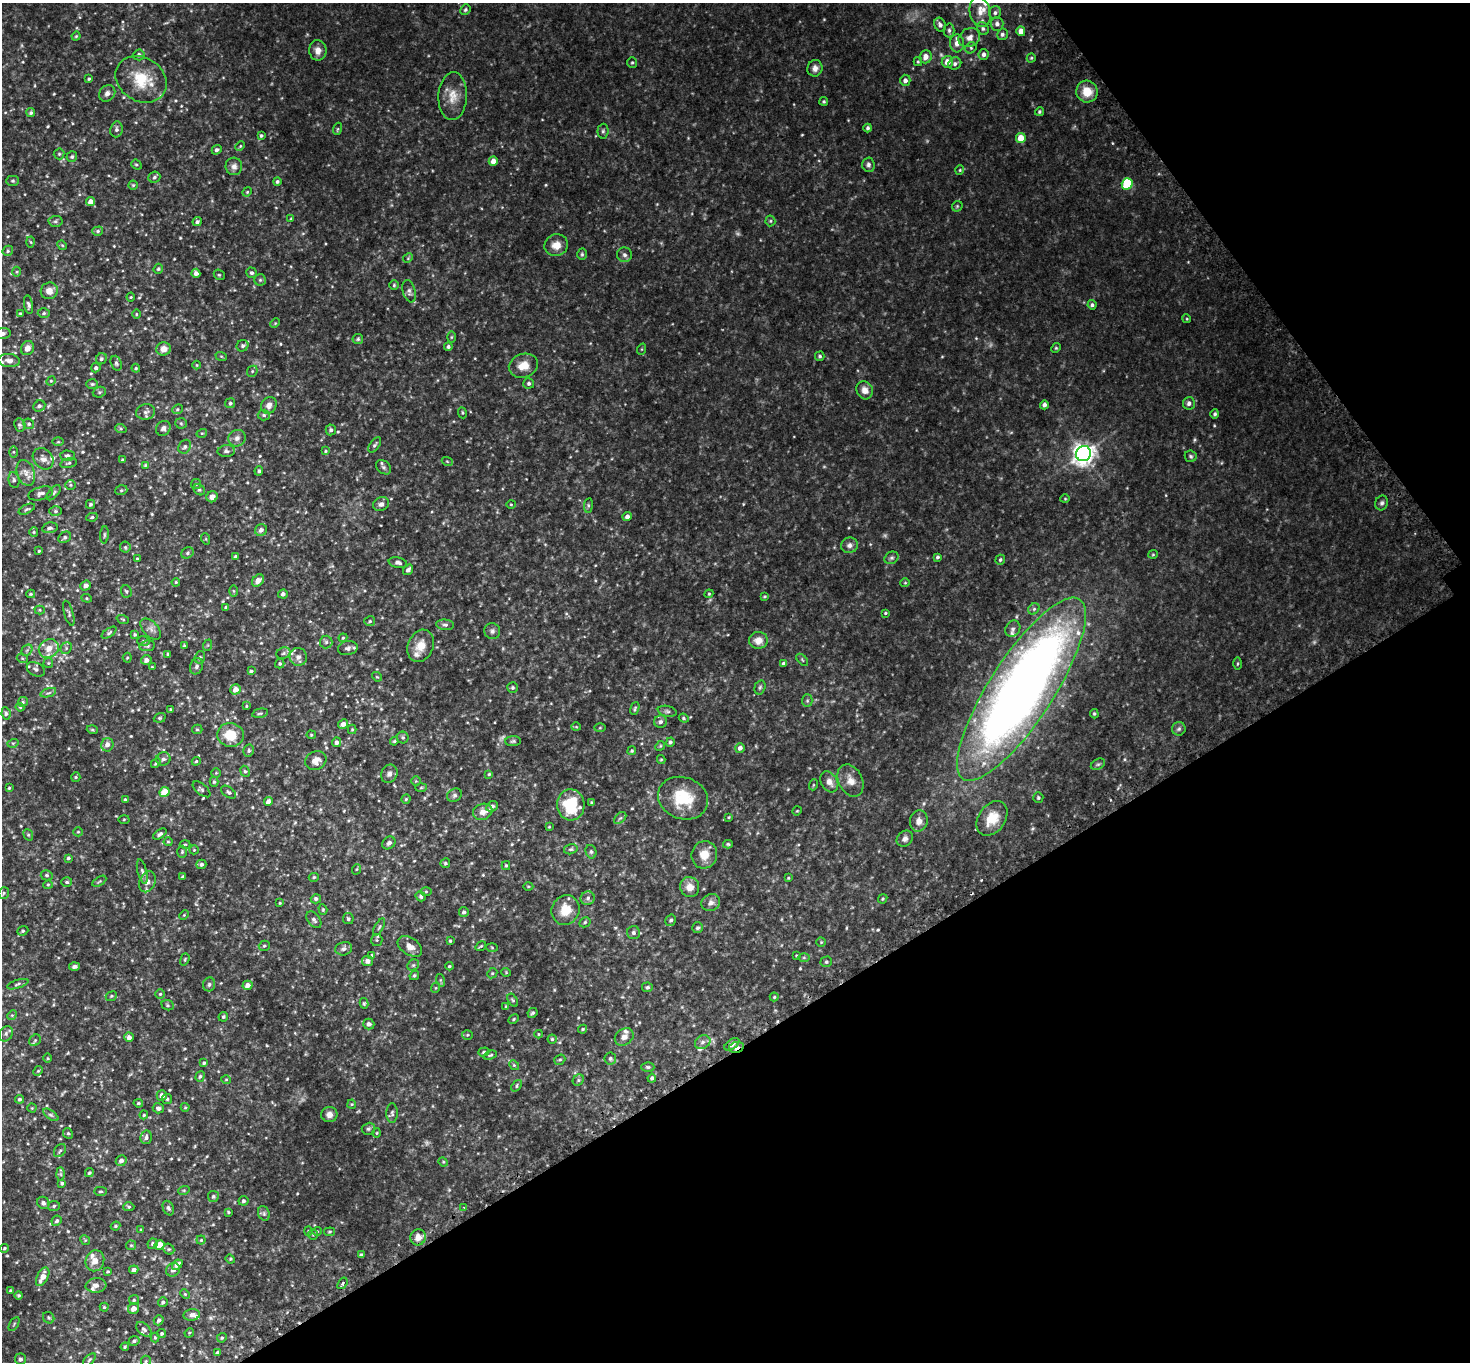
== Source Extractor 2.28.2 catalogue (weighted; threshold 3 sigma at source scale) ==
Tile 12 of 4 x 4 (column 4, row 3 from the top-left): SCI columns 4444-5911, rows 1683-3042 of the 5953 x 5945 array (HDU 1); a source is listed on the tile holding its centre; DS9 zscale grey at full resolution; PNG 1472 x 1364 px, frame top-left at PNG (2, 3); each listed source drawn as its Kron ellipse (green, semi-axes under 4 px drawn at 4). Shown black and unused: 30% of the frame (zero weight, under 2 of 3 exposures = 3% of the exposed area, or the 3 px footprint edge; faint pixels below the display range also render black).
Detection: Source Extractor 2.28.2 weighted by HDU 2 'WHT'; one run over the whole footprint, this tile lists its part. Background 0.139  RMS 0.011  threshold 0.0513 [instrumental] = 3 sigma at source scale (4.5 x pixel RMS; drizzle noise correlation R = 1.50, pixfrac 1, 0.05/0.05 arcsec/px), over >= 5 px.
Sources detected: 592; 8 too faint to see at this stretch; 1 cosmic-ray / hot-pixel residue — neither listed nor drawn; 17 inside a brighter listed object's ellipse — not listed separately; of the other 566, all 500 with FLUX_AUTO >= 0.983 (the completeness limit of this list) listed and drawn (66 fainter detections not listed), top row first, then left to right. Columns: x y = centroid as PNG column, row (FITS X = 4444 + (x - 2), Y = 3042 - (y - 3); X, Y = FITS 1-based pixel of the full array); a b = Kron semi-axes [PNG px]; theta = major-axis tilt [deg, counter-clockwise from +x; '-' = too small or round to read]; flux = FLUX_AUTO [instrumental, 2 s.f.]
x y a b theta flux
465 10 5 5 - 2.1
980 12 15 10 -77 11
995 13 6 6 - 2.6
997 24 7 6 - 4.1
940 25 7 5 -65 3.8
983 29 7 5 -60 2.4
949 30 7 5 -89 2.4
1021 31 5 4 - 8.6
1002 34 6 5 - 2.8
76 36 4 3 - 1.1
969 38 11 9 30 7.1
957 43 9 7 -87 7.3
971 48 6 5 - 1.8
318 50 10 8 -81 7.3
984 54 5 5 - 3.9
139 55 5 5 - 3.2
925 57 6 6 - 7.9
1031 58 4 4 - 1.3
918 62 4 4 - 1.3
947 62 6 5 - 8.9
632 63 5 4 - 1.6
955 64 7 6 - 3.1
815 68 8 7 - 5
89 79 3 3 - 1.4
141 79 27 21 -32 38
905 80 5 5 - 3.8
1087 92 11 10 - 18
107 93 9 7 49 4.6
453 96 24 14 87 17
824 101 4 4 - 1.5
1039 112 4 4 - 1.7
31 113 4 4 - 2
868 128 4 4 - 2.2
116 129 8 6 81 3.3
337 129 6 4 70 1.4
603 131 7 5 88 2.1
261 136 3 3 - 1.8
1021 138 5 5 - 14
240 146 5 3 - 0.99
217 150 5 4 - 2.9
59 154 5 5 - 1.7
72 157 5 5 - 2.1
493 161 5 4 - 8.1
136 165 5 4 - 1.5
868 165 7 6 - 3
234 166 9 8 - 5
960 170 5 4 - 1.3
154 177 6 5 - 2.3
13 181 6 5 - 1.9
277 182 4 4 - 1.8
1127 184 6 5 - 57
133 185 4 4 - 1.4
247 192 5 4 - 1.1
91 202 5 4 - 8
957 206 6 4 46 1.5
291 219 4 4 - 1.3
55 221 7 5 3 2.2
770 221 5 5 - 1.7
197 222 5 4 - 2.3
98 231 5 4 - 1.8
31 242 5 3 - 1.1
62 245 5 4 - 1.1
556 245 12 11 - 11
8 251 5 5 - 1.9
582 254 6 4 -89 1.6
625 255 7 7 - 3.2
408 258 5 4 - 1.2
158 269 5 4 - 1.5
17 272 5 3 - 1.2
196 273 4 4 - 4.2
251 273 5 5 - 2.3
219 275 6 5 - 1.4
260 280 6 5 - 2
394 285 4 4 - 1.4
49 291 8 8 - 7.9
409 291 11 6 -75 3.6
131 297 4 4 - 1.1
29 305 9 4 -80 2.6
1092 305 4 4 - 2.2
44 313 6 4 1 1.9
21 314 4 3 - 1.5
136 314 5 3 - 0.98
1187 319 4 3 - 0.99
275 323 5 4 - 1.1
2 334 8 5 5 3.1
451 337 6 4 89 1.3
358 339 5 5 - 1.7
242 346 6 5 - 2.5
448 347 4 4 - 2.1
27 348 7 6 - 6.5
1056 348 5 4 - 1.3
164 349 7 6 - 8.1
642 349 6 3 71 1.2
221 356 6 3 -18 1.2
820 356 5 4 - 1.9
101 359 6 5 - 2.3
9 361 10 6 -6 5.4
116 363 7 5 -70 2.1
197 365 4 4 - 0.99
523 366 15 11 18 14
96 368 5 4 - 2.3
136 368 4 4 - 1.3
252 371 6 5 - 1.8
51 381 5 4 - 1.3
529 383 5 5 - 2.5
92 384 6 5 - 1.5
865 390 9 8 - 7.9
99 392 7 5 20 1.7
230 403 5 5 - 1.9
1189 403 6 6 - 3.4
269 405 9 7 57 5.5
1044 405 4 4 - 3.6
39 406 6 5 - 2.8
177 409 5 4 - 1.5
146 412 9 7 13 4.1
462 413 5 3 - 1.1
1215 414 5 4 - 1.9
264 415 6 5 - 2.2
181 423 5 5 - 1.6
29 424 5 5 - 2.1
20 425 7 5 -79 2.3
163 428 8 6 48 3.9
121 429 6 4 -19 1.4
331 430 5 5 - 2.6
202 433 5 3 - 1
237 438 9 8 - 4.7
58 442 5 3 - 1.2
375 445 9 4 54 2.4
185 447 7 6 - 2.8
226 451 9 6 2 2.9
326 451 4 4 - 1.2
13 452 5 3 - 1.1
1083 454 8 7 - 770
68 456 7 5 -2 3
1191 456 6 5 - 2
43 459 12 9 -49 6
123 460 3 3 - 1.8
447 461 5 3 - 1.1
68 463 8 4 13 1.9
145 465 4 4 - 1.1
384 467 8 6 -41 2.9
259 471 5 4 - 1.9
26 473 13 8 -72 7.9
14 480 8 5 -80 2.5
196 484 5 5 - 1.6
70 485 5 4 - 1.5
121 490 6 5 - 1.6
199 490 6 5 - 2
41 493 13 6 16 4.3
54 493 9 4 49 2.5
212 497 6 5 - 5.7
1065 499 4 4 - 1.1
1382 503 7 6 - 2.6
91 504 4 4 - 1.9
381 504 8 7 - 4.2
511 504 4 4 - 1
588 505 7 4 83 1.7
27 509 9 4 26 2
56 511 6 5 - 1.9
627 516 5 4 - 4
92 517 6 4 10 1.8
50 528 8 5 10 3
261 530 6 5 - 4.6
34 532 5 4 - 1.4
104 535 8 3 85 1.6
65 537 7 5 34 2.6
206 539 6 3 -72 1.1
849 545 8 7 - 4.1
125 547 5 5 - 1.7
39 551 4 3 - 1.1
187 553 6 5 - 2.2
1153 554 5 4 - 1.2
236 557 4 4 - 2.4
937 557 4 4 - 1.9
137 558 3 3 - 1.2
891 558 7 6 - 2.2
1000 560 5 4 - 1.8
398 563 9 5 -11 3.6
408 570 5 4 - 3.5
258 581 7 5 46 8.1
176 582 4 3 - 1.1
905 583 5 4 - 1.2
86 586 5 5 - 5.4
126 591 6 5 - 1.8
233 591 6 4 -89 1.5
31 594 4 3 - 1.2
283 594 5 4 - 3.4
709 594 4 4 - 1.2
764 596 4 3 - 1.3
87 598 5 4 - 1.4
226 607 4 3 - 2.4
1034 609 6 5 - 2
40 610 5 4 - 1.2
69 613 13 4 -74 2.6
885 613 3 3 - 1.2
123 619 6 3 -20 1.2
370 621 5 5 - 1.6
445 625 9 5 -5 2.7
151 629 13 7 -48 5.2
1013 629 8 7 - 3.3
492 631 8 7 - 3.4
109 633 8 4 35 2
135 634 4 4 - 1.5
343 638 4 4 - 1.2
758 640 9 8 - 9.9
143 641 6 5 - 2
326 642 6 6 - 2.3
184 645 4 3 - 1
208 645 6 3 71 1.2
147 646 8 5 10 2.4
421 646 17 12 65 14
49 648 10 9 - 11
66 648 6 5 - 2.2
348 648 10 7 10 4
27 650 6 5 - 1.9
283 653 7 5 23 2.3
168 654 4 3 - 1.6
200 657 6 5 - 2
298 657 9 8 - 4.8
22 658 5 3 - 1.3
127 658 5 4 - 1.3
146 660 5 5 - 4.8
802 660 7 3 -45 1.2
48 663 5 4 - 1.2
280 664 4 4 - 1.6
784 664 4 4 - 3.4
1238 664 6 3 89 1.2
197 666 8 6 69 3.4
152 667 3 3 - 1
36 669 9 6 -28 3.3
251 671 4 3 - 1.5
377 677 5 4 - 1.1
760 687 7 5 73 2
513 688 5 5 - 1.9
236 689 5 5 - 8.6
1022 689 107 32 57 1200
48 693 8 3 19 2.1
807 701 6 5 - 1.8
23 702 5 4 - 1.4
246 706 4 4 - 1
20 707 4 3 - 1.1
635 708 7 4 71 1.5
171 709 3 3 - 1
667 711 9 5 -14 2.5
6 713 6 4 -81 2.2
260 713 8 4 12 1.9
1094 714 5 4 - 1.3
160 718 6 4 20 1.6
684 718 5 4 - 1.5
660 722 6 6 - 3.1
343 724 5 4 - 4.8
576 727 4 4 - 1
600 728 6 4 2 1.1
197 729 5 4 - 1.4
352 729 5 4 - 1.2
1179 729 7 6 - 2.5
92 730 6 3 -19 1.3
231 735 13 12 - 23
311 735 5 4 - 1.3
403 738 6 6 - 2
394 741 4 3 - 1.2
513 741 8 5 2 2
336 742 5 4 - 3.4
670 742 4 4 - 2.2
13 743 6 3 17 1.2
107 745 7 6 - 6.2
660 746 5 4 - 1.4
740 748 5 4 - 3.9
249 751 6 5 - 2.2
632 751 4 4 - 1.5
163 759 7 6 - 3.1
661 759 4 4 - 1.1
196 761 4 4 - 1.2
316 761 11 9 28 8.5
156 763 5 3 - 1.4
1098 764 8 5 28 1.9
245 771 6 4 -64 1.7
216 773 4 4 - 1.1
389 774 9 8 - 4.2
489 774 4 4 - 1.4
76 777 5 4 - 1.3
850 780 17 12 -65 11
416 781 5 5 - 1.4
214 782 5 4 - 1.6
829 782 11 8 -60 7.5
813 785 5 3 - 1.1
421 787 6 4 2 1.3
9 788 3 3 - 1.2
202 789 10 5 -40 2.4
164 792 5 4 - 20
228 792 8 5 -36 2.5
454 795 8 6 34 3
683 798 25 20 -20 40
1038 798 5 5 - 1.6
406 799 4 4 - 1.3
125 800 4 3 - 2.3
268 802 4 4 - 5.8
592 803 4 4 - 1.2
571 805 15 13 -86 49
492 806 6 5 - 3.3
797 811 5 3 - 1
483 812 10 8 18 7.3
729 817 4 3 - 1
620 818 7 4 43 2.1
992 818 19 13 55 22
124 819 5 3 - 1.1
919 821 10 9 - 6.5
549 827 4 4 - 1
78 832 5 4 - 1.4
160 834 7 4 35 2.8
28 835 6 4 -67 1.6
905 839 9 7 43 4.2
168 842 4 4 - 1.2
389 843 7 5 44 3.6
185 844 5 3 - 1.1
728 844 5 4 - 1.4
571 849 7 5 14 1.9
194 850 5 4 - 1.1
182 852 6 5 - 1.8
591 852 7 5 -75 2.2
704 855 14 12 74 14
68 858 4 3 - 1.6
445 863 5 4 - 1.6
201 864 5 4 - 2.9
506 866 4 4 - 1.3
357 869 5 3 - 1
142 871 12 4 -76 3.4
47 875 6 5 - 1.9
183 877 4 3 - 2.2
314 877 5 4 - 1.5
788 878 4 3 - 1.1
99 881 8 3 31 1.4
67 882 5 4 - 1.9
147 882 11 7 66 5.2
48 885 5 4 - 1.5
528 886 5 3 - 0.99
690 887 10 9 - 10
426 891 6 4 0 1.3
4 893 6 5 - 1.8
421 896 5 5 - 2.1
588 898 7 6 - 3.1
316 899 5 4 - 2.8
883 899 5 4 - 1.3
280 903 3 3 - 1
711 903 9 8 - 5
323 909 5 4 - 1.4
566 910 15 13 64 19
464 912 5 4 - 2.6
184 915 5 3 - 1.1
348 919 5 5 - 1.8
314 920 9 6 -53 3
671 920 6 5 - 1.9
585 922 6 5 - 1.8
379 927 9 3 60 1.6
698 928 5 5 - 2.1
23 931 6 4 21 1.7
633 933 6 6 - 3
377 940 6 5 - 1.7
450 941 3 3 - 1.5
821 942 5 4 - 1.1
264 946 5 5 - 1.7
410 946 13 8 -33 8.7
481 946 6 3 35 1.3
492 947 5 4 - 1.1
344 949 8 6 14 4
372 955 4 3 - 1
796 955 3 2 - 1
804 958 6 4 0 1.4
185 959 6 3 71 1.2
367 961 5 5 - 5
826 962 6 5 - 1.8
413 965 6 5 - 2
74 966 5 4 - 2.5
449 966 4 3 - 1.3
506 972 4 4 - 0.98
492 973 5 4 - 1.5
414 975 5 3 - 1.6
440 980 6 4 -71 1.4
18 984 11 4 17 2.5
209 984 7 6 - 2.4
247 985 5 4 - 6.5
647 987 5 5 - 1.7
435 988 5 3 - 1.1
160 994 4 4 - 1.5
111 996 6 4 23 1.5
774 997 4 4 - 1.3
513 1000 7 4 -58 1.7
364 1003 5 4 - 1.3
168 1005 6 5 - 1.5
506 1006 4 3 - 1.1
533 1013 5 4 - 2
12 1015 5 4 - 1.3
223 1017 5 4 - 1.6
514 1019 5 4 - 1.3
369 1024 5 5 - 3.7
583 1029 4 3 - 1.2
6 1034 8 6 58 3
539 1034 4 4 - 1
467 1035 5 5 - 1.4
129 1037 5 4 - 4.2
624 1037 10 8 35 5.2
552 1039 4 4 - 1.6
35 1040 6 5 - 1.9
703 1042 8 6 31 3.5
732 1044 8 4 35 4.1
736 1047 7 5 11 3.9
484 1052 6 4 19 1.7
490 1055 7 3 19 1.4
48 1058 5 3 - 1
610 1058 6 6 - 2.2
560 1060 6 5 - 1.8
204 1063 4 4 - 1.8
514 1065 5 4 - 1.4
648 1067 6 4 0 1.7
38 1071 5 4 - 1.4
200 1076 5 4 - 2.1
652 1078 4 4 - 2.4
226 1080 5 3 - 1
578 1080 6 5 - 2
517 1086 6 4 50 1.6
162 1095 5 5 - 5
20 1099 4 4 - 2.1
167 1099 5 5 - 1.7
138 1103 5 3 - 1.8
352 1104 4 4 - 1.1
185 1107 4 4 - 1.1
32 1108 4 4 - 1.1
158 1108 5 5 - 3.6
392 1113 10 5 -90 2.4
329 1114 8 7 - 5.7
51 1115 9 4 -35 2.3
144 1115 4 3 - 1.1
368 1129 7 6 - 2.2
68 1133 5 4 - 1.6
377 1133 4 4 - 1.1
146 1137 7 5 77 3.2
60 1151 7 5 52 2.2
121 1161 5 5 - 4.1
443 1162 5 4 - 1.2
89 1173 5 4 - 1.5
61 1174 6 4 -88 1.7
62 1183 4 4 - 1.5
184 1190 6 3 18 1.2
100 1191 6 4 2 1.5
213 1196 5 5 - 2.1
243 1201 5 5 - 2.3
43 1203 6 5 - 2.8
54 1206 6 5 - 2.1
129 1207 5 4 - 1.7
168 1208 7 5 -63 2.5
464 1208 3 3 - 1.1
228 1212 3 3 - 1.3
264 1213 7 5 -71 2.4
57 1221 5 5 - 2.1
115 1226 5 3 - 1.4
141 1230 4 3 - 1
308 1231 4 4 - 1.1
317 1231 5 4 - 1.2
329 1232 5 3 - 1.2
313 1235 5 4 - 1.4
418 1237 8 7 - 7.8
85 1240 5 4 - 1.3
201 1240 4 4 - 1.2
152 1244 5 5 - 2.1
131 1245 5 5 - 1.4
160 1245 5 4 - 18
4 1248 5 4 - 1.3
169 1249 6 5 - 1.8
361 1255 4 4 - 2.4
230 1259 5 4 - 1.3
95 1261 11 9 67 9.1
177 1265 6 4 41 6.8
134 1270 5 4 - 4.6
173 1270 7 6 - 4
108 1272 4 4 - 1.3
43 1277 10 5 62 11
342 1283 6 4 52 3.1
96 1285 10 7 5 5.2
10 1291 3 3 - 1.8
185 1294 5 4 - 1.1
19 1295 4 4 - 1.5
134 1300 5 5 - 1.6
163 1302 5 4 - 2.5
104 1307 4 4 - 1.2
134 1309 5 5 - 7.8
192 1315 8 5 7 4.2
49 1318 6 5 - 1.8
159 1320 5 4 - 2.6
14 1324 8 3 59 1.2
144 1329 9 5 -42 3
162 1333 4 4 - 1.8
189 1333 5 4 - 1.1
155 1338 5 4 - 1.3
222 1338 5 4 - 1.5
134 1341 5 4 - 2.1
125 1347 4 3 - 1.3
218 1353 4 3 - 3.7
20 1359 5 5 - 3
89 1360 8 4 45 1.7
146 1361 5 5 - 1.7
Overlapping masked pixels (flux is a lower limit): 2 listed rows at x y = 1022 689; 736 1047
Isophote crosses this tile's border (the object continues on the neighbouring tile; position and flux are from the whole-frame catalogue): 2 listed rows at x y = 980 12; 2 334